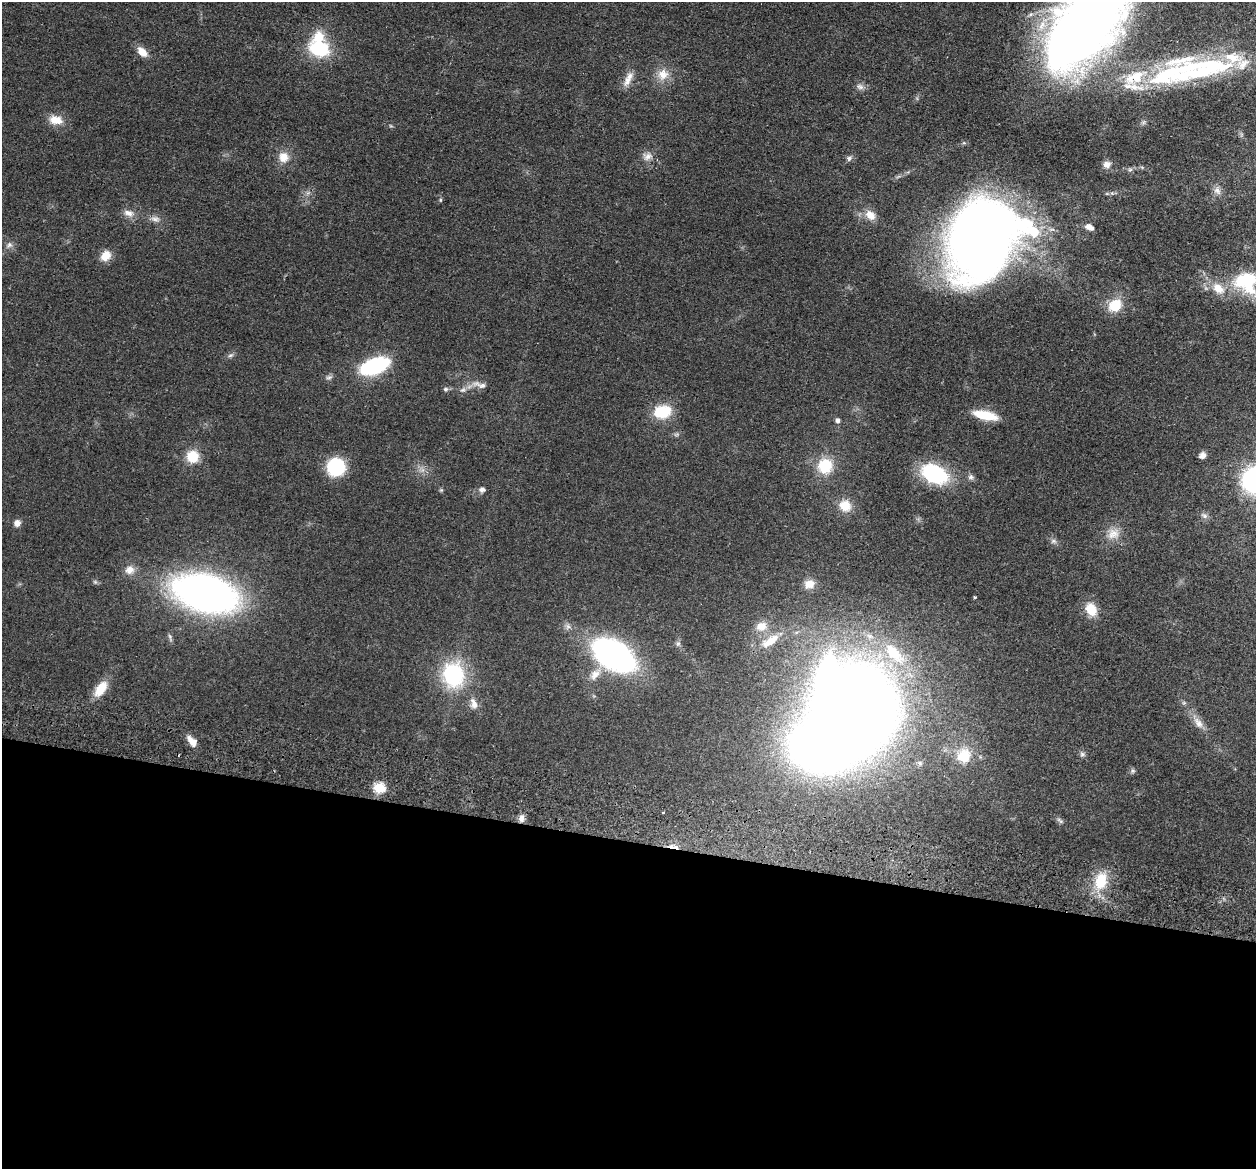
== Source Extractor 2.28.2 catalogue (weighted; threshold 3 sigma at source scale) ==
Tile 14 of 4 x 4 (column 2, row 4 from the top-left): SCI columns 1269-2522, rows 299-1465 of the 5045 x 5146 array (HDU 1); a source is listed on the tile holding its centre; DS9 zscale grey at full resolution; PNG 1258 x 1171 px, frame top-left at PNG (2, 2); no overlay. Shown black and unused: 28% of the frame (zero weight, under 2 of 3 exposures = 3% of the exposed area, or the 3 px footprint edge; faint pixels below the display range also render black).
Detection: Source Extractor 2.28.2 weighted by HDU 2 'WHT'; one run over the whole footprint, this tile lists its part. Background 0.0513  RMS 0.0067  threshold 0.0299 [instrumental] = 3 sigma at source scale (4.5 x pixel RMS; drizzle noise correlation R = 1.50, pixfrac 1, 0.05/0.05 arcsec/px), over >= 5 px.
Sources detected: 85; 1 too faint to see at this stretch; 3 inside a brighter object's white glare — not listed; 8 inside a brighter listed object's ellipse — not listed separately; the other 73 listed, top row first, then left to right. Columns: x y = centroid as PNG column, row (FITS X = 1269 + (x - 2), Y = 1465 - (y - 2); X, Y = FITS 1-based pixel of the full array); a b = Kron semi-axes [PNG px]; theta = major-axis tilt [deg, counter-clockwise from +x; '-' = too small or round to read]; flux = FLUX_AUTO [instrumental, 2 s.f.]
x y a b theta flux
1086 22 110 55 56 660
320 49 23 17 -18 36
142 52 14 8 -44 7.1
1192 73 117 18 13 76
663 75 17 15 61 9.3
627 81 17 9 60 5.8
860 87 10 7 -26 2.8
56 120 17 11 -11 9.3
647 156 13 11 20 4.6
283 157 14 13 - 8.3
849 158 9 6 48 1.9
1107 164 9 8 - 3.9
1130 170 6 5 - 1.3
1217 190 12 9 -61 3.7
440 200 5 4 - 0.82
129 213 15 9 -18 4.8
870 215 15 11 -47 7.5
155 219 14 8 -15 3.8
1089 227 9 6 -27 4.8
983 238 70 50 64 720
9 245 9 7 36 2.5
106 256 12 9 50 9.3
1246 282 30 25 -26 39
1218 288 19 12 -40 11
1115 305 14 12 35 17
230 355 9 5 26 1.7
375 366 21 10 20 91
479 385 24 8 -14 5.2
445 389 7 5 -13 1.4
463 390 9 4 9 1.7
662 411 17 12 12 26
985 415 23 8 -13 21
838 420 5 5 - 2.3
1202 455 8 7 - 2.9
192 457 13 13 - 14
825 466 16 15 - 22
336 467 14 14 - 45
934 474 26 17 -27 56
971 477 8 7 - 2.1
482 489 8 7 - 2.4
441 490 5 5 - 0.82
845 506 14 13 - 11
1205 516 8 6 -16 2.2
17 523 8 7 - 3.5
1113 534 17 15 24 8.5
1053 541 8 6 -14 1.9
129 570 12 11 - 5.5
809 584 12 11 - 6.6
205 593 43 23 -14 410
974 597 3 3 - 0.68
1091 609 14 10 -65 13
761 626 15 12 10 8
770 641 25 10 33 13
678 644 7 6 - 1.6
894 653 34 15 -46 29
614 655 31 19 -29 240
595 674 21 10 48 7.7
453 675 27 23 -82 57
101 689 19 10 53 13
1184 703 7 4 -18 1.1
474 704 16 9 -72 5.2
858 708 64 49 87 1200
1198 723 18 9 -55 6.1
192 741 13 7 -48 6.1
1082 754 7 7 - 1.7
964 756 18 16 56 17
1133 771 7 6 - 1.4
379 788 6 5 - 50
663 812 3 2 - 0.8
521 818 10 7 80 3.4
1060 821 12 5 -36 1.7
673 847 16 4 -9 4.2
1101 881 21 14 72 20
Overlapping masked pixels (flux is a lower limit): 1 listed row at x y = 673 847
Isophote crosses this tile's border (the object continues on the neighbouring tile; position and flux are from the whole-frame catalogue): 2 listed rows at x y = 1086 22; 1246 282